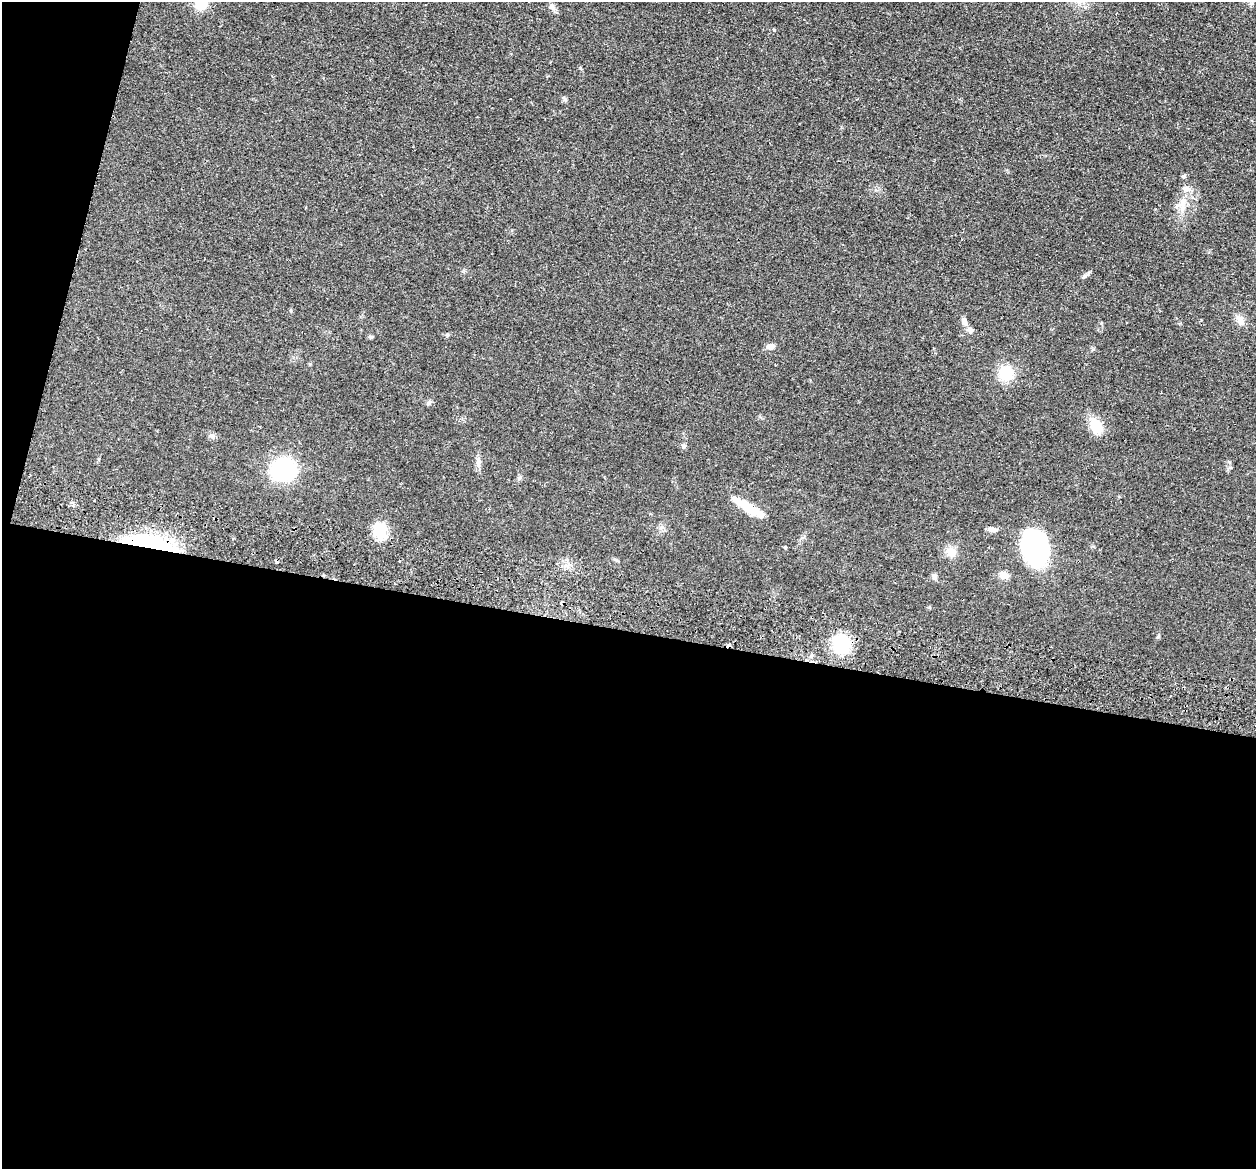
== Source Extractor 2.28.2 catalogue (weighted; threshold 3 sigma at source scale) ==
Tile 13 of 4 x 4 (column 1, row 4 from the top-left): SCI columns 15-1268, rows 299-1465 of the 5045 x 5146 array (HDU 1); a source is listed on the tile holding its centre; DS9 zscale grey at full resolution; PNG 1258 x 1171 px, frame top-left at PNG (2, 2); no overlay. Shown black and unused: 49% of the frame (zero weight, under 2 of 3 exposures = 3% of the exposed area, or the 3 px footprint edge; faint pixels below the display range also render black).
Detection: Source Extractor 2.28.2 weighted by HDU 2 'WHT'; one run over the whole footprint, this tile lists its part. Background 0.0513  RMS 0.0067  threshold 0.0299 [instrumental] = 3 sigma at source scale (4.5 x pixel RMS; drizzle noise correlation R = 1.50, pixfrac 1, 0.05/0.05 arcsec/px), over >= 5 px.
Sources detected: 35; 4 cosmic-ray / hot-pixel residue — not listed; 2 inside a brighter listed object's ellipse — not listed separately; the other 29 listed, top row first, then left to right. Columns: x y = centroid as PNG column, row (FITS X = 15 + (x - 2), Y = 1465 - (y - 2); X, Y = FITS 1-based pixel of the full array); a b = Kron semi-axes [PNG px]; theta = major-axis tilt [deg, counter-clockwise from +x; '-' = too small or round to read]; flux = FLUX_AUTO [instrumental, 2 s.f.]
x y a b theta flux
201 3 14 12 61 13
552 7 8 6 -3 1.9
774 30 4 3 - 1.2
565 99 8 5 -36 1.2
1184 176 6 5 - 1.1
1185 188 9 7 17 2.4
1182 203 12 7 58 4.4
1240 319 12 9 -46 3.9
964 321 12 6 -74 2.6
447 335 6 4 71 0.71
370 337 8 4 0 0.89
771 346 9 6 2 4
1006 373 18 16 -81 15
428 403 8 5 37 1.2
1096 426 22 13 -62 12
212 436 6 5 - 1.3
684 446 7 6 - 1.3
478 463 12 6 -81 2.6
283 470 23 20 20 58
748 508 35 8 -33 17
993 529 14 6 -9 2.6
379 530 17 15 60 15
149 543 60 14 -9 60
1035 547 32 24 -71 85
951 552 15 11 -31 5.6
616 560 6 4 -19 0.9
1004 576 11 9 0 3.5
934 577 7 7 - 1.6
841 644 13 12 - 44
Overlapping masked pixels (flux is a lower limit): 1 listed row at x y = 149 543
Isophote crosses this tile's border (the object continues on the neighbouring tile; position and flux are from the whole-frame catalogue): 1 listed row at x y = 201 3
Unlisted compact peaks at least as high as the median listed source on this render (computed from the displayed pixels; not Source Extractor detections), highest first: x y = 580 68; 1158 637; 1093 349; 1085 276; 519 478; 785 547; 1101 323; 929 607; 291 311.